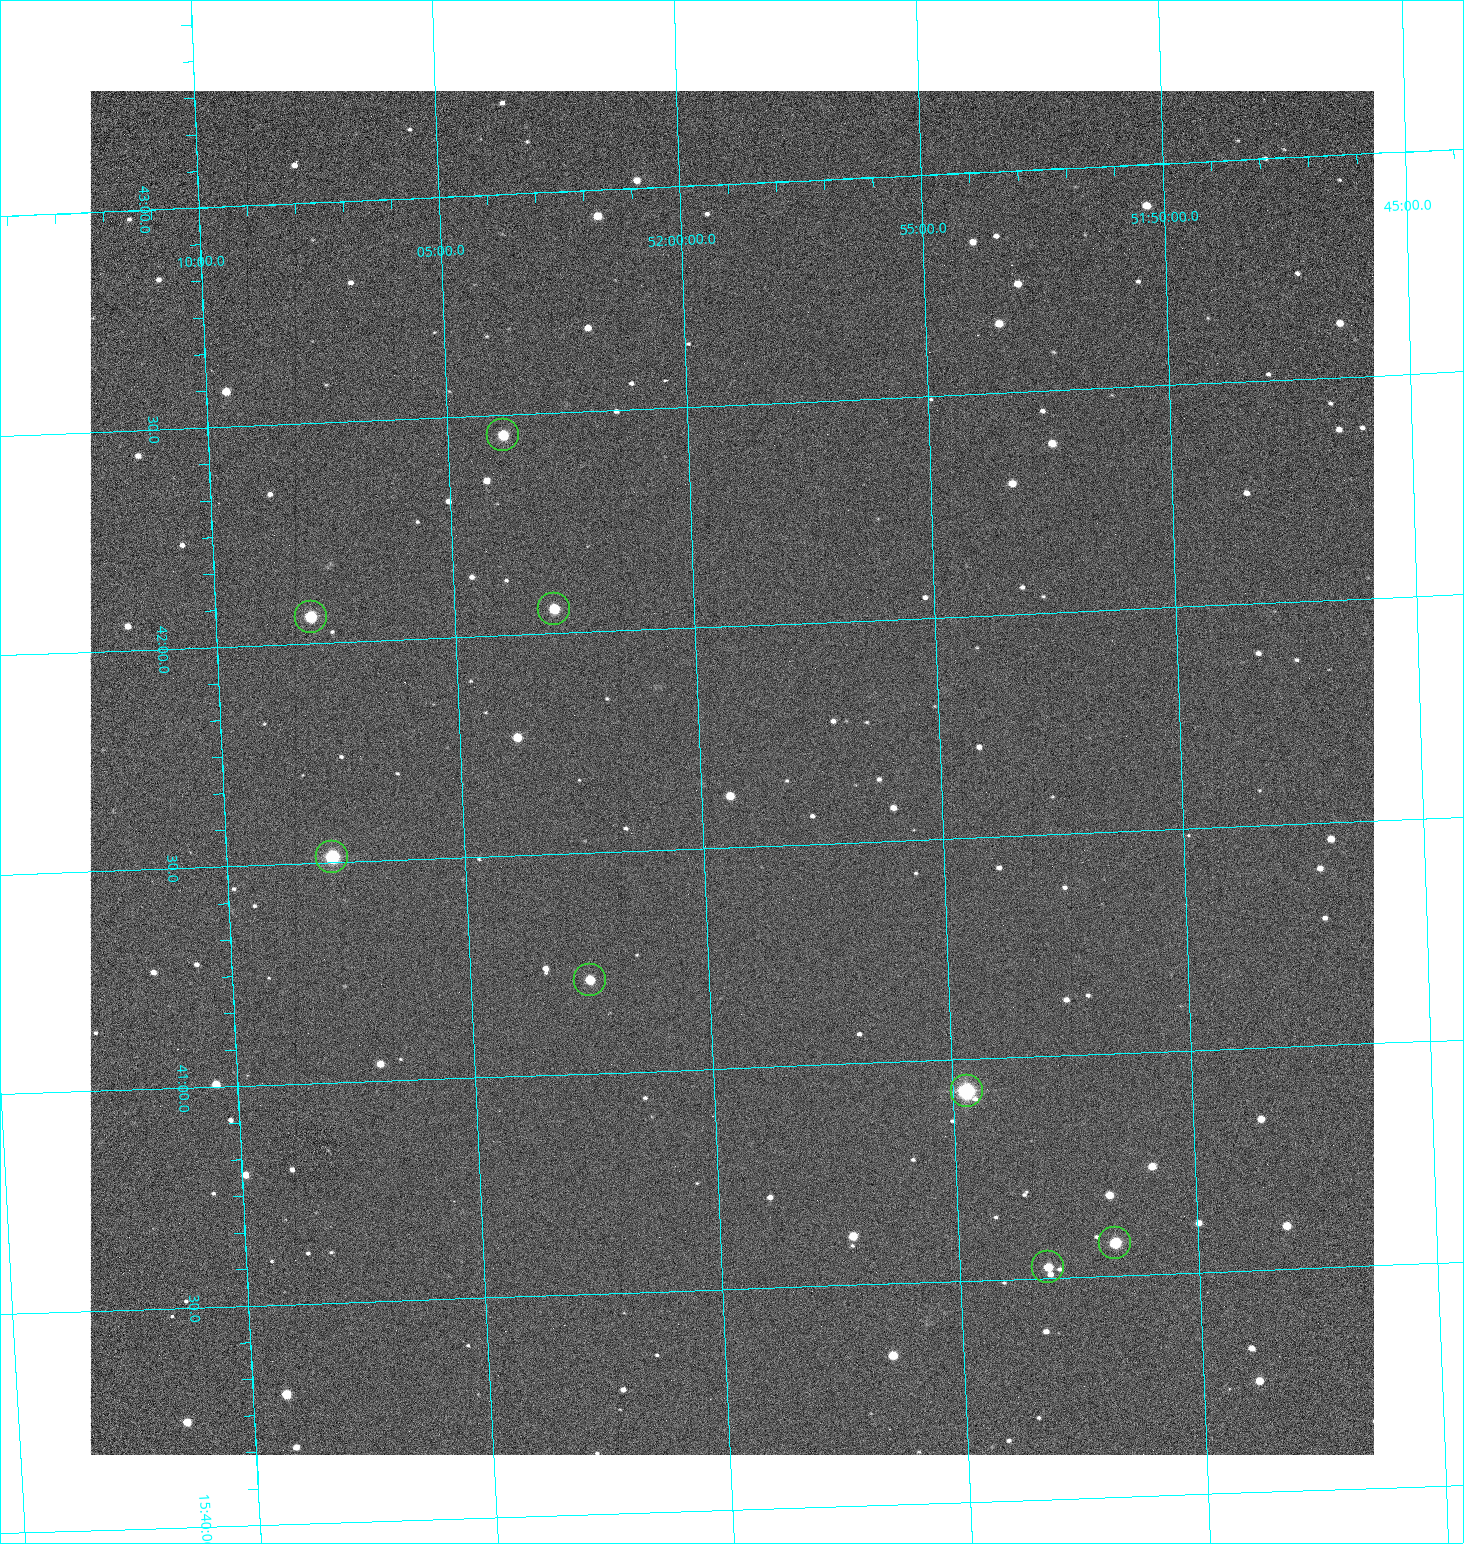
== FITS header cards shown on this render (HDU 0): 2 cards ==
NAXIS1  =                 1284 /fastest changing axis
NAXIS2  =                 1364 /next to fastest changing axis

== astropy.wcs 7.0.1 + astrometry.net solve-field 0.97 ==
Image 1284 x 1364 px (HDU 0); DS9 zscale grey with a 90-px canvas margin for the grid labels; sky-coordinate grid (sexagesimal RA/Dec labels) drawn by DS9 from the SOLVED WCS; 8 Tycho-2 reference stars matched to detected sources circled (green)
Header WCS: RA---TAN/DEC--TAN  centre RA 15:41:40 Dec +51:59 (235.42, +51.99 deg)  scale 1.26 arcsec/px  FOV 26.9' x 28.5'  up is +92 deg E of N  parity flipped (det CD > 0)
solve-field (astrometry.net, Tycho-2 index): VERIFIED the header's WCS against the Tycho-2 star catalogue (8 matches, 0 conflicts) and refined it, rather than solving blind
Solved WCS: RA---TAN-SIP/DEC--TAN-SIP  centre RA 15:41:40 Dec +51:59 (235.42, +51.99 deg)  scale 1.25 arcsec/px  FOV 26.8' x 28.5'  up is +92 deg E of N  parity flipped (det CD > 0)
The solver's refit moves the header's centre by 0.76 arcsec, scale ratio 0.9978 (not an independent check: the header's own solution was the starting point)
Tycho-2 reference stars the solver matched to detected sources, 8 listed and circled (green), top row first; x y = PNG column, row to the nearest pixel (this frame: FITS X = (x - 90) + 1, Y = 1364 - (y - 91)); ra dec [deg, ICRS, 3 dp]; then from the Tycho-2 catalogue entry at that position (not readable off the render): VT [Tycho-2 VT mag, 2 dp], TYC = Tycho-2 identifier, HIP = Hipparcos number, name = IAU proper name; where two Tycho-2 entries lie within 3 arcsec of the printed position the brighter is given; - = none
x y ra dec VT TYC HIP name
503 435 235.614 +52.064 11.61 3489-1132-1 - -
554 609 235.514 +52.049 11.19 3489-1407-1 - -
311 617 235.515 +52.133 11.12 3489-1380-1 - -
332 857 235.378 +52.130 9.31 3489-1322-1 76850 -
590 980 235.303 +52.042 11.52 3489-958-1 - -
967 1091 235.232 +51.912 9.59 3489-824-1 - -
1115 1243 235.143 +51.862 10.97 3489-1016-1 - -
1048 1267 235.131 +51.886 12.29 3489-908-1 - -